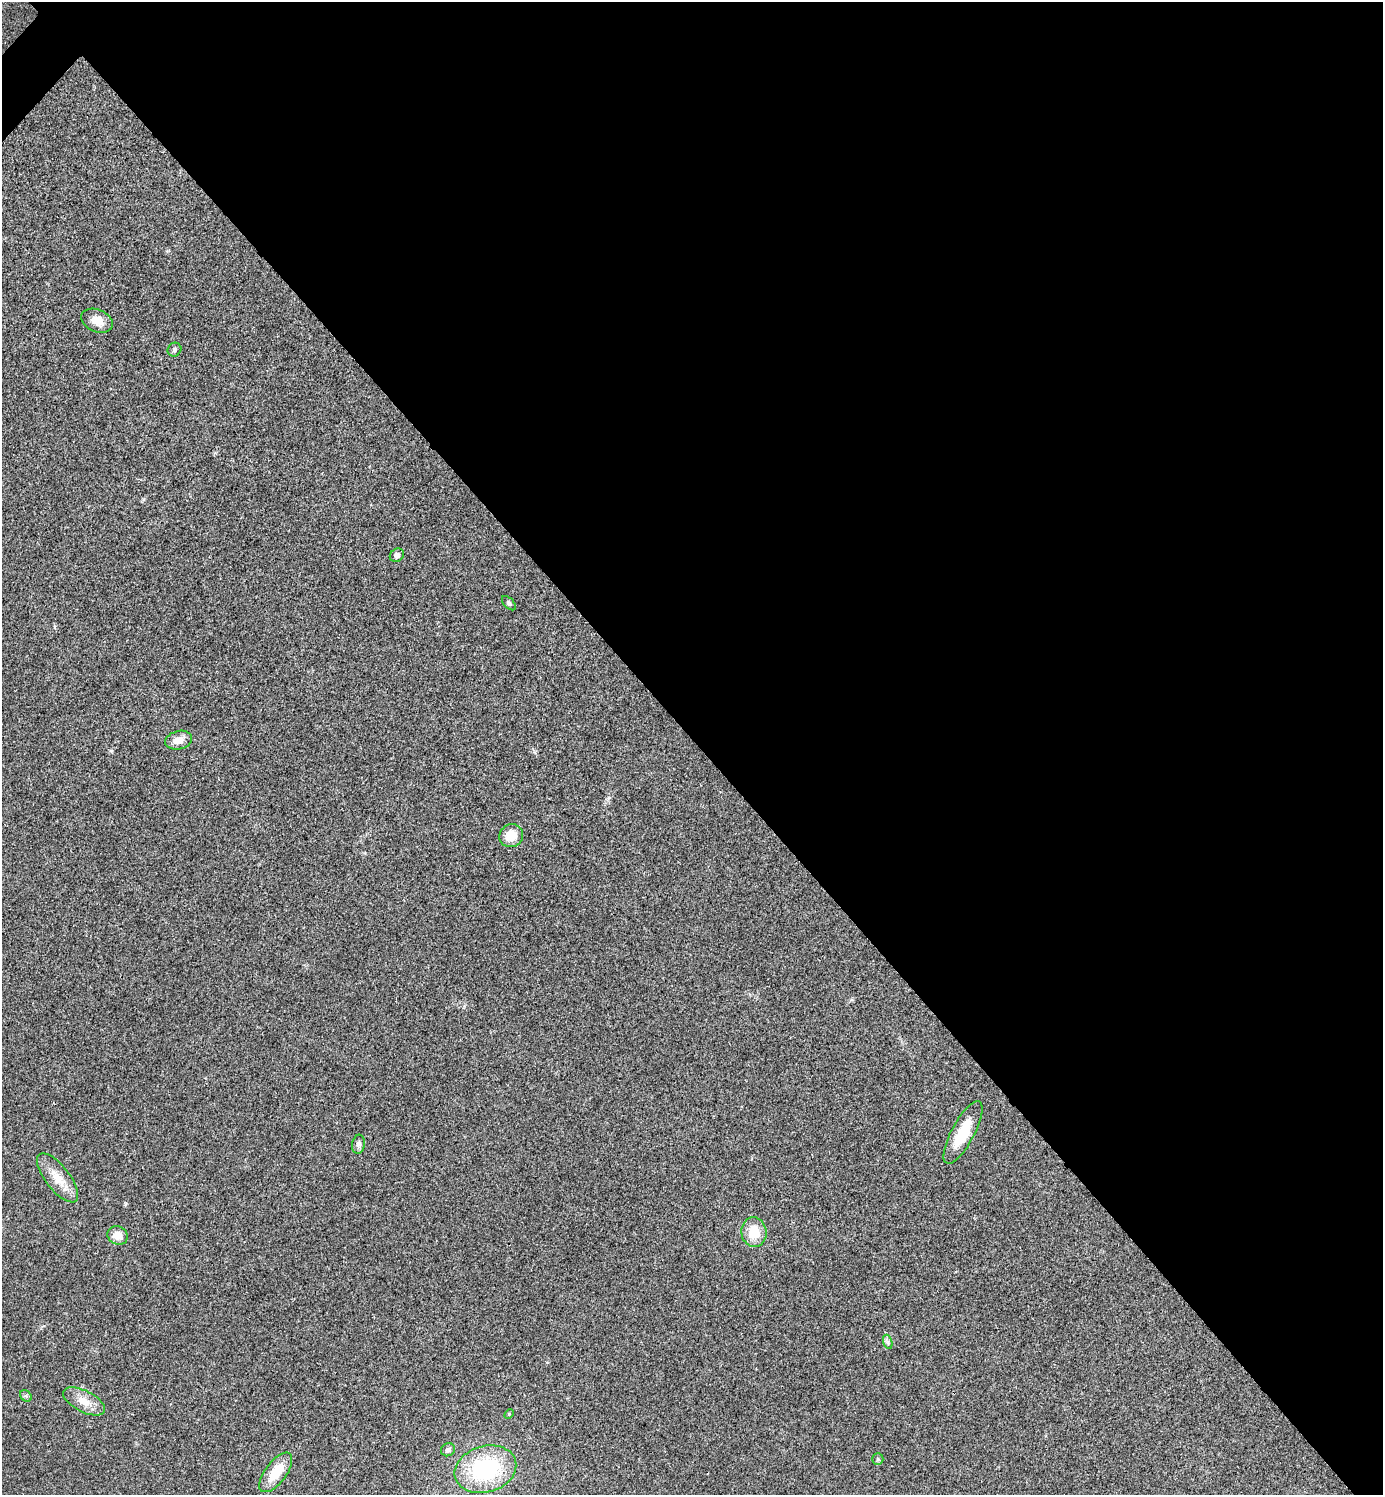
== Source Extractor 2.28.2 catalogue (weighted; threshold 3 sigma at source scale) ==
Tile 8 of 4 x 4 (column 4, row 2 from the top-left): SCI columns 4303-5683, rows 2995-4487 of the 5984 x 5984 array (HDU 1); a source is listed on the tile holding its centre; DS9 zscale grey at full resolution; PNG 1385 x 1497 px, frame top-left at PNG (2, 2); each listed source drawn as its Kron ellipse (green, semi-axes under 4 px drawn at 4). Shown black and unused: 50% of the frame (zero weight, under 3 of 4 exposures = <1% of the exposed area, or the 3 px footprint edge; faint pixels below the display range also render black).
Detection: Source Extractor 2.28.2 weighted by HDU 2 'WHT'; one run over the whole footprint, this tile lists its part. Background 0.0193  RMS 0.0054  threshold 0.0242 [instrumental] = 3 sigma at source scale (4.5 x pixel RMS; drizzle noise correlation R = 1.50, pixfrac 1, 0.05/0.05 arcsec/px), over >= 5 px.
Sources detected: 19; all 19 listed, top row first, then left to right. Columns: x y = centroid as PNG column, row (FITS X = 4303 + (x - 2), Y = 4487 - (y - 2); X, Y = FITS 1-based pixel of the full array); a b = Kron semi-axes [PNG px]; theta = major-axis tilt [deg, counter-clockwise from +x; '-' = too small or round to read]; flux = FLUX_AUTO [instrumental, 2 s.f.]
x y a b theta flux
97 321 16 11 -23 5.9
174 350 7 6 - 1.3
397 555 7 6 - 1.9
509 603 9 5 -45 1.1
179 740 14 9 14 5.1
511 836 12 11 - 8.3
963 1132 35 11 62 19
359 1144 9 6 82 1.7
58 1178 29 12 -52 10
754 1232 15 12 -83 12
118 1235 10 9 - 5.7
888 1342 7 4 -71 1.2
26 1396 6 5 - 1
84 1401 23 10 -27 7.6
509 1414 5 4 - 0.59
448 1450 7 6 - 2.1
878 1459 6 5 - 0.87
485 1469 31 23 17 55
276 1472 23 10 53 13